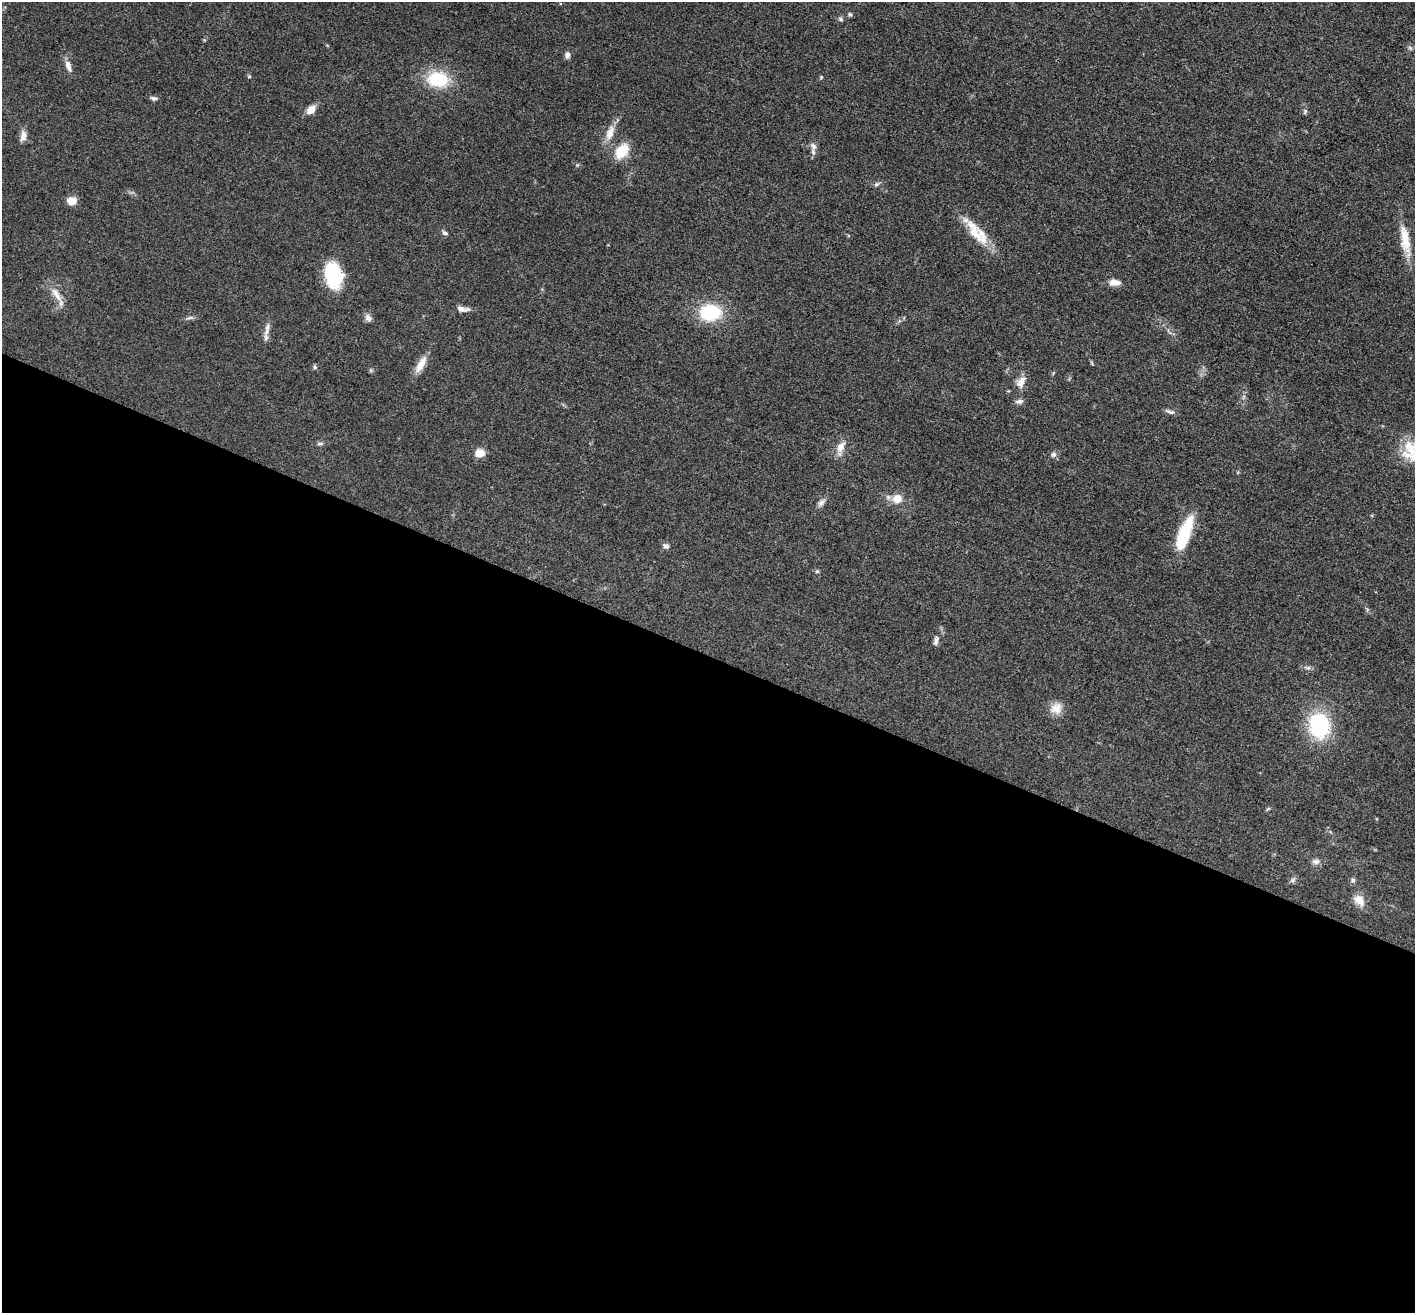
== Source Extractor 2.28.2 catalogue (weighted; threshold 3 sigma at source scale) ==
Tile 14 of 4 x 4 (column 2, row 4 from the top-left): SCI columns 1414-2826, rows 279-1589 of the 5653 x 5665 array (HDU 1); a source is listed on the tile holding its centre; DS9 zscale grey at full resolution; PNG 1417 x 1315 px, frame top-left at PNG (2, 2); no overlay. Shown black and unused: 50% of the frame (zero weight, under 3 of 4 exposures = <1% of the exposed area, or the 3 px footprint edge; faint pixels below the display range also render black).
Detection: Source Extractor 2.28.2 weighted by HDU 2 'WHT'; one run over the whole footprint, this tile lists its part. Background 0.0503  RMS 0.0048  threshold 0.0214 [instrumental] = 3 sigma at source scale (4.5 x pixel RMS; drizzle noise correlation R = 1.50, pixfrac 1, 0.05/0.05 arcsec/px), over >= 5 px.
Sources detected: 54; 2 inside a brighter listed object's ellipse — not listed separately; the other 52 listed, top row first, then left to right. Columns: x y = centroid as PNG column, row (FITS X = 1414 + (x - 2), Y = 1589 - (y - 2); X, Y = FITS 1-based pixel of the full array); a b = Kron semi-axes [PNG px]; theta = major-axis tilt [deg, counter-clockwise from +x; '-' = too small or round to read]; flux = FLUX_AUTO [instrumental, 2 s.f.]
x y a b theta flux
850 14 6 5 - 0.87
840 19 7 6 - 1
1410 48 7 4 -45 0.82
567 55 9 6 83 1.8
68 66 17 7 -72 3.1
249 76 5 4 - 0.53
821 77 5 4 - 0.52
438 79 21 15 -5 24
154 98 8 5 -11 1.3
311 110 10 7 45 4.9
1305 111 7 5 75 0.85
610 133 22 10 70 6.1
23 136 15 8 84 2.9
813 146 12 9 -77 2.4
622 151 16 11 54 13
876 184 8 5 27 1.1
71 201 10 8 -1 4.9
974 231 45 13 -55 14
445 233 8 5 -25 1.2
1405 240 42 11 -80 11
334 275 23 15 -80 34
1114 282 12 7 1 4.3
56 294 26 8 -58 5.4
462 309 15 6 -7 2.8
710 312 16 12 1 34
189 318 11 4 9 1.2
368 318 10 8 -56 2
267 327 11 7 72 2.2
421 364 24 8 60 5.7
315 367 6 5 - 0.91
1021 382 17 10 65 4.1
1019 401 10 6 5 1.7
1170 412 13 5 -17 1.5
320 443 11 4 1 1.1
841 447 18 10 61 4.6
1412 451 28 26 81 16
480 453 9 8 - 5.5
1053 454 8 7 - 1.5
897 499 11 10 - 6.1
821 503 10 7 37 2
1184 533 40 12 70 22
666 546 8 6 -26 1.6
817 571 5 5 - 0.71
936 641 14 6 76 2
1308 668 10 5 -16 1.5
1056 708 16 15 - 5.4
1319 726 24 19 -79 42
1268 809 6 4 19 0.56
1316 861 11 7 2 1.9
1292 880 9 5 27 1.2
1353 880 6 6 - 0.95
1359 900 15 10 -46 5.2
Isophote crosses this tile's border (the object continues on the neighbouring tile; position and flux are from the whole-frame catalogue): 1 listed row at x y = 1412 451